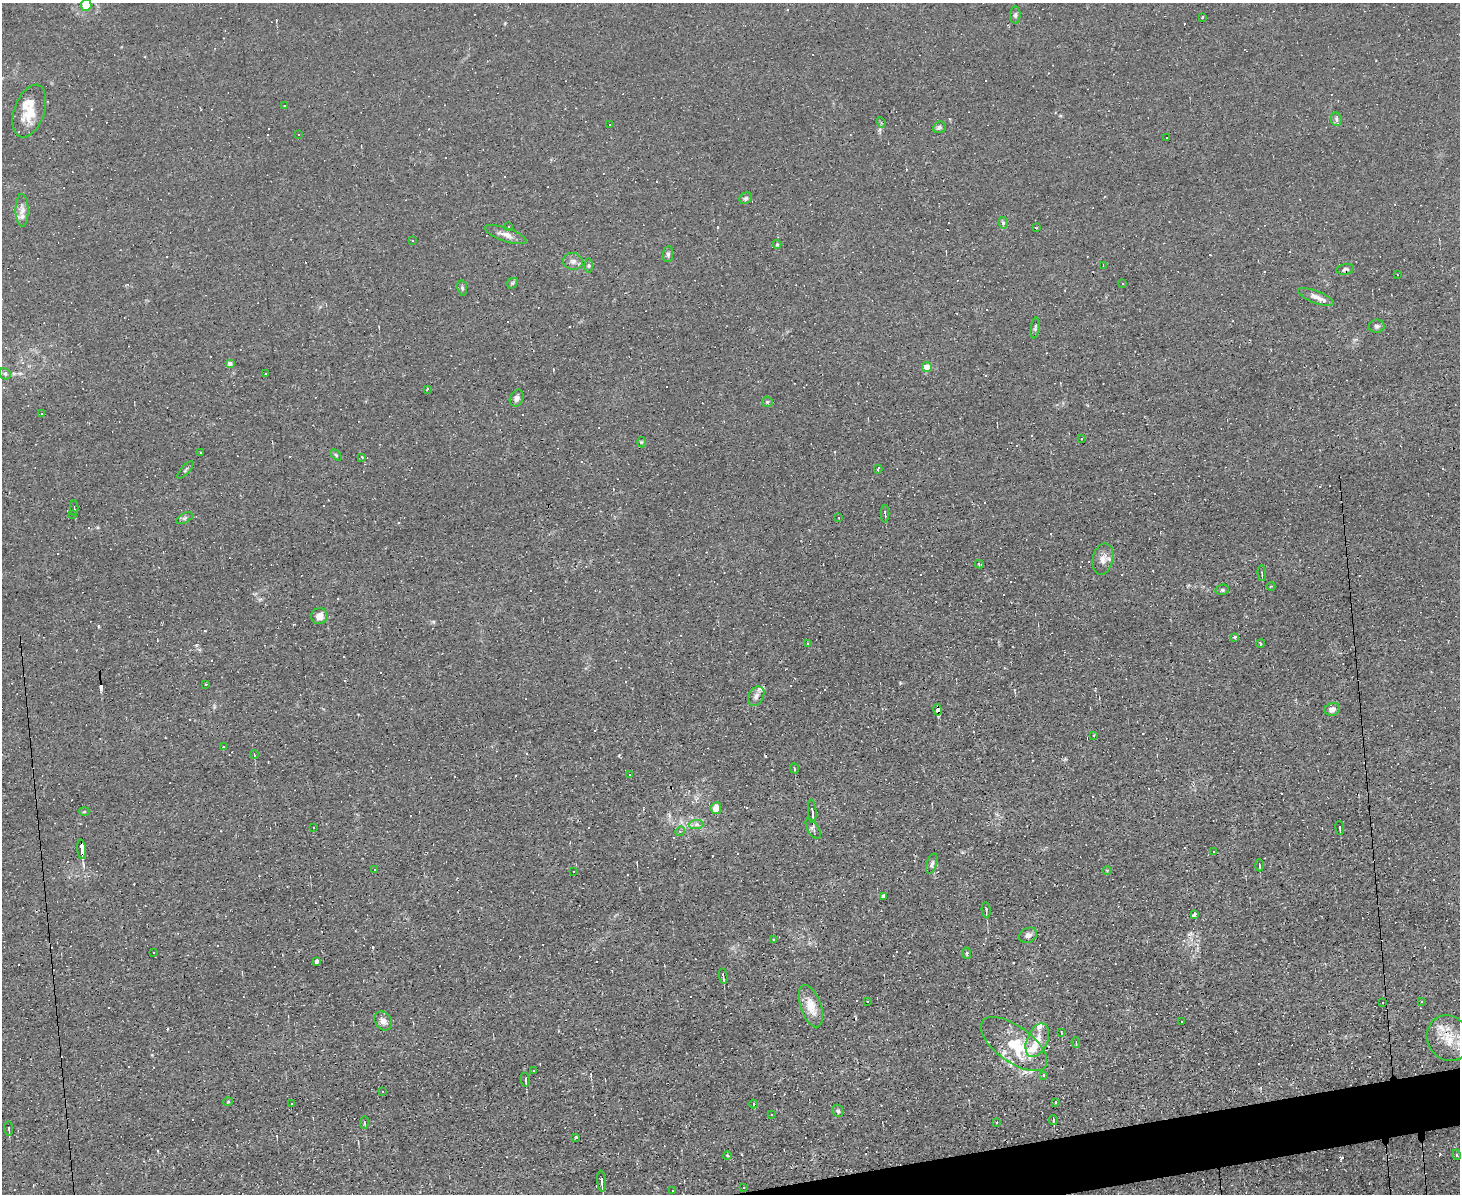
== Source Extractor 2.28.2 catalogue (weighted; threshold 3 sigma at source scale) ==
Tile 5 of 3 x 4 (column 2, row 2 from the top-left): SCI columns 1586-3043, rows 2383-3574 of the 4742 x 4765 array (HDU 1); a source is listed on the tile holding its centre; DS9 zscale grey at full resolution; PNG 1462 x 1196 px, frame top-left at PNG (2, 3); each listed source drawn as its Kron ellipse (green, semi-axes under 4 px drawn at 4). Shown black and unused: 2% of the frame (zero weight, under 2 of 3 exposures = <1% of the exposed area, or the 3 px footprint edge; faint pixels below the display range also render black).
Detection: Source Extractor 2.28.2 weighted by HDU 2 'WHT'; one run over the whole footprint, this tile lists its part. Background 0.0153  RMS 0.0039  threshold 0.0178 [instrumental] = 3 sigma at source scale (4.5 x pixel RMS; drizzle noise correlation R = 1.50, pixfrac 1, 0.05/0.05 arcsec/px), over >= 5 px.
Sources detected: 236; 102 cosmic-ray / hot-pixel residue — neither listed nor drawn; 10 inside a brighter listed object's ellipse — not listed separately; the other 124 listed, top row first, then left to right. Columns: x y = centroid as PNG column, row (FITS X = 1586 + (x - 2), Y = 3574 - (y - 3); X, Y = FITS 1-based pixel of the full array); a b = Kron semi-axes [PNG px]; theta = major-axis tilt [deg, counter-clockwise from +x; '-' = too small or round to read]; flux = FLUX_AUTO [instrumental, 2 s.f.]
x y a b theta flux
86 5 6 5 - 7.6
1015 15 8 5 89 0.89
1202 17 3 2 - 0.4
284 106 2 2 - 0.35
29 111 27 15 71 8.7
1336 119 7 5 -80 1.1
881 122 5 4 - 0.58
609 124 3 3 - 16
939 127 6 5 - 0.89
299 135 3 2 - 0.27
1166 138 2 2 - 0.33
746 198 6 5 - 0.83
22 210 16 6 -90 2.6
1003 223 6 4 -76 0.73
508 227 3 2 - 0.39
1036 228 4 2 - 0.33
506 235 22 6 -19 2.9
412 241 3 3 - 0.5
777 244 4 4 - 0.43
668 254 8 5 83 0.99
573 261 10 8 -11 1.7
589 265 7 4 90 0.64
1103 265 2 2 - 0.23
1345 269 9 5 10 0.98
1397 274 2 2 - 0.24
512 283 6 5 - 0.53
1123 284 2 2 - 0.31
462 288 7 5 -80 0.75
1316 297 19 6 -21 2.2
1377 326 8 6 -1 1
1035 328 10 4 82 0.78
230 363 5 4 - 1.3
927 367 5 5 - 4.1
5 374 6 5 - 0.73
265 374 3 3 - 0.93
427 389 3 2 - 0.73
517 398 9 6 66 1.6
767 402 5 5 - 0.63
42 414 3 3 - 0.38
1081 438 3 3 - 0.5
641 442 5 3 - 0.39
201 453 3 2 - 0.4
336 455 6 4 -46 0.5
362 457 3 2 - 1.2
878 469 4 2 - 0.55
185 470 11 3 49 0.58
74 508 8 2 90 0.4
73 514 3 2 - 0.33
885 514 9 2 90 0.56
185 518 9 5 27 0.85
839 518 3 3 - 0.87
1103 559 16 10 77 3
979 564 4 2 - 0.74
1262 573 8 2 -85 0.54
1271 586 4 3 - 0.31
1222 590 7 5 13 0.71
319 616 8 8 - 3.3
1235 637 3 3 - 2.8
808 643 4 3 - 0.31
1260 644 4 2 - 0.49
205 684 3 3 - 1.1
756 696 10 7 62 2
1332 709 8 6 16 1.8
937 710 6 4 -78 32
1094 735 4 2 - 0.27
223 746 3 3 - 3.4
254 754 4 2 - 0.45
794 768 5 3 - 0.43
629 774 3 3 - 1.5
716 808 6 5 - 4.8
812 811 11 3 -85 1.9
84 812 5 3 - 0.4
696 824 7 4 2 1.2
313 827 3 3 - 2
1340 828 7 2 -84 0.68
813 829 11 5 -59 1.2
680 831 5 4 - 0.6
82 849 10 3 -85 48
1214 852 3 3 - 11
932 864 11 5 73 1
1259 865 6 3 -87 0.42
375 870 3 3 - 7.4
1107 870 4 3 - 0.3
574 871 2 2 - 0.3
883 896 4 3 - 1
986 910 8 3 -83 0.88
1194 915 4 3 - 2.2
1028 935 9 7 26 1.8
773 939 3 2 - 0.36
154 952 2 2 - 0.33
967 953 5 4 - 0.53
317 961 4 3 - 3.1
723 976 8 2 -82 1
867 1001 2 2 - 0.28
1383 1002 3 3 - 6.5
1422 1002 3 2 - 0.44
811 1006 22 10 -71 6.6
383 1021 10 8 -54 2.3
1182 1021 3 2 - 0.55
1061 1032 3 2 - 0.25
1449 1038 23 21 -59 9.8
1037 1040 18 10 67 5.3
1076 1042 5 3 - 0.44
1014 1044 39 18 -36 18
533 1071 3 2 - 0.48
1043 1075 4 3 - 0.5
525 1079 7 3 -82 0.83
382 1091 2 2 - 0.33
228 1102 5 4 - 0.42
1055 1102 3 2 - 0.67
292 1104 3 3 - 2.1
754 1104 4 3 - 0.33
838 1111 6 5 - 0.86
772 1114 3 2 - 0.46
1053 1120 5 3 - 0.55
364 1122 6 2 86 0.37
996 1123 3 3 - 0.42
9 1128 7 3 -85 0.55
576 1137 3 2 - 0.31
727 1155 4 3 - 0.3
1457 1155 5 3 - 0.33
602 1181 10 3 -84 1.6
744 1187 3 2 - 0.4
672 1191 3 2 - 1.5
Overlapping masked pixels (flux is a lower limit): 3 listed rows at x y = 1345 269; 937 710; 82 849
Isophote crosses this tile's border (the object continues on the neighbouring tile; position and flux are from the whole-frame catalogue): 2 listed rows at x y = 86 5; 1449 1038
Unlisted compact peaks at least as high as the median listed source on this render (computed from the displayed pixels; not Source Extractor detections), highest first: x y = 433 622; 619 755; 152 1055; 900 683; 196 645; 1060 116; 97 527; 505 23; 669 815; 1065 759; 962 852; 1440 1154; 214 707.